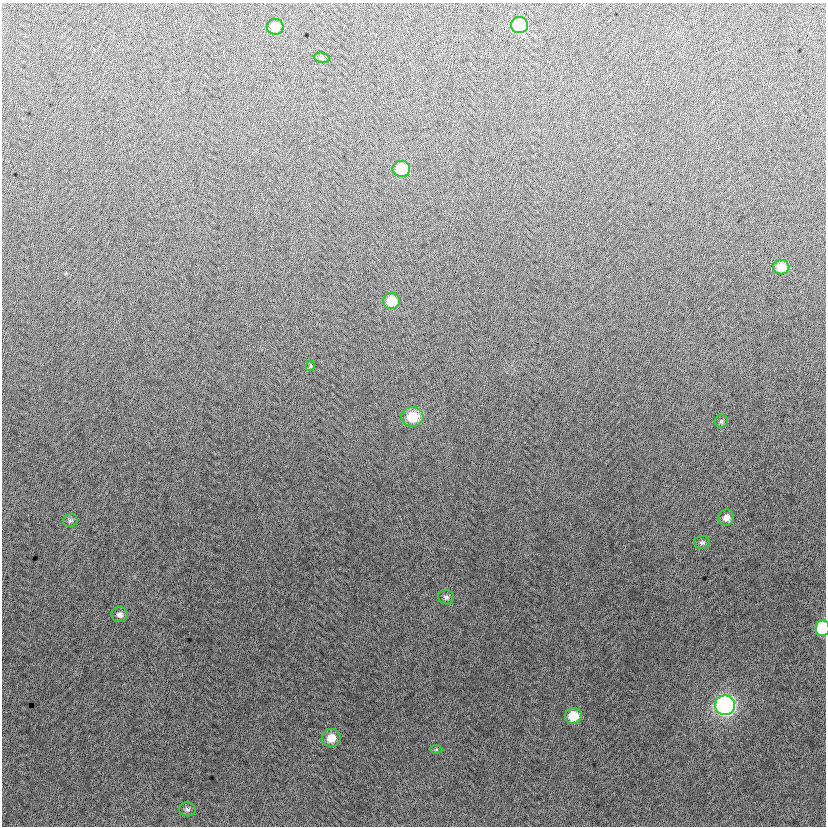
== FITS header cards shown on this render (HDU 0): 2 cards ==
NAXIS1  =                  824
NAXIS2  =                  824

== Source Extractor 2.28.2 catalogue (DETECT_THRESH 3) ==
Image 824 x 824 px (HDU 0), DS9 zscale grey, 1 PNG px = 1 image px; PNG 828 x 828 px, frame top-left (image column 1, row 824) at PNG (2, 3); each listed source drawn as its Kron ellipse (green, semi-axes under 4 px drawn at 4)
Background -4.02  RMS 12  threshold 37.3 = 3 sigma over >= 5 px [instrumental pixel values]
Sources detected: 20; all 20 listed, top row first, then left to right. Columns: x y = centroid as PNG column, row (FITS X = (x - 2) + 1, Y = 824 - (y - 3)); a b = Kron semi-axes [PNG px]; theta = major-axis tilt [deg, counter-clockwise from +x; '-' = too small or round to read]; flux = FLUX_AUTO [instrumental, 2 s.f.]
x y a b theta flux
520 25 8 8 - 57000
275 27 8 8 - 12000
322 58 8 5 -6 1300
401 169 9 8 - 25000
781 267 8 7 - 12000
391 301 8 8 - 19000
310 366 5 3 - 860
413 417 11 10 - 23000
721 422 6 6 - 1700
726 518 8 7 - 5000
70 520 7 7 - 2100
702 542 8 6 1 2300
446 597 8 7 - 2600
120 614 8 7 - 3600
822 628 8 7 - 41000
725 705 10 10 - 270000
573 716 8 8 - 18000
331 738 9 9 - 12000
436 749 6 4 1 1000
187 809 8 7 - 2400
At the frame edge (FLAGS 8, measured only in part): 1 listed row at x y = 822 628